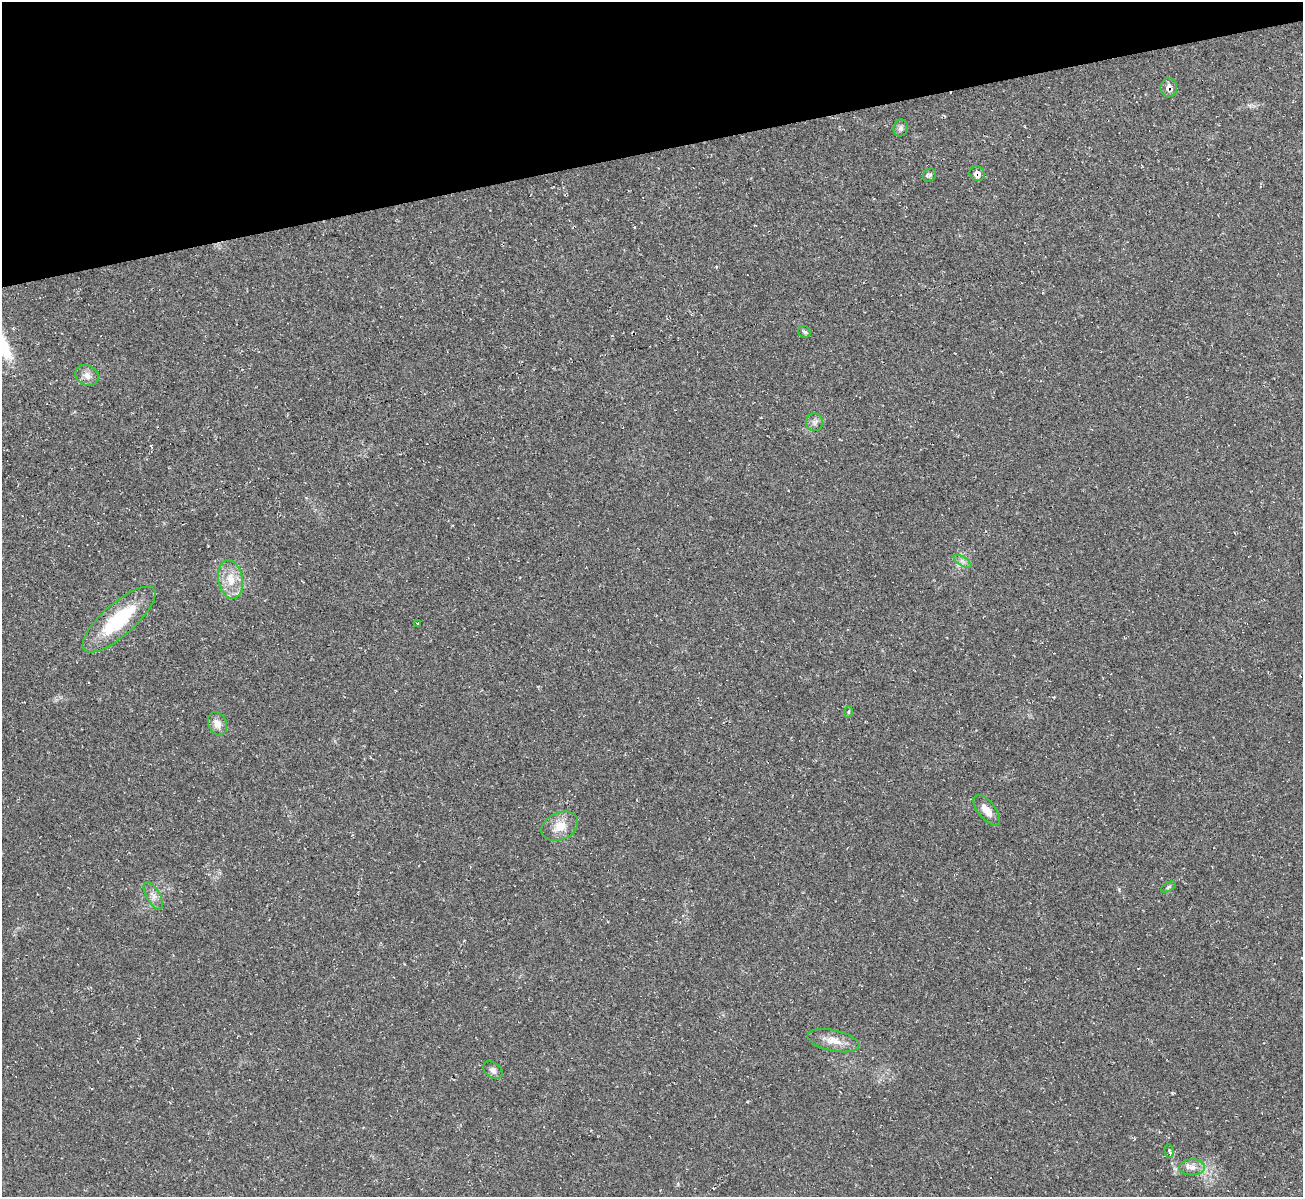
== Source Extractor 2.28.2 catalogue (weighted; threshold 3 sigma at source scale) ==
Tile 3 of 4 x 4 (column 3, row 1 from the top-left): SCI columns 2602-3902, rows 3726-4920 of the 5202 x 5184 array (HDU 1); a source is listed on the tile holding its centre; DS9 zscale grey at full resolution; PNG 1305 x 1199 px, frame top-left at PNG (2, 2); each listed source drawn as its Kron ellipse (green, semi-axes under 4 px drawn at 4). Shown black and unused: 13% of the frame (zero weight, under 2 of 3 exposures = <1% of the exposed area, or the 3 px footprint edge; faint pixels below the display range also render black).
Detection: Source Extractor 2.28.2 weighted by HDU 2 'WHT'; one run over the whole footprint, this tile lists its part. Background 0.0513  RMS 0.0069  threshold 0.031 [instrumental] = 3 sigma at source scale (4.5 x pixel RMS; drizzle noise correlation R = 1.50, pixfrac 1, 0.05/0.05 arcsec/px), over >= 5 px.
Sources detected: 25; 4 cosmic-ray / hot-pixel residue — neither listed nor drawn; the other 21 listed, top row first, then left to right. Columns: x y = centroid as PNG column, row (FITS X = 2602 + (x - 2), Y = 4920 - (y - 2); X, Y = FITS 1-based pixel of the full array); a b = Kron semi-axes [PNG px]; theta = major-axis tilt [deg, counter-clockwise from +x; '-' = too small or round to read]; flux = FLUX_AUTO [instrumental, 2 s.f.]
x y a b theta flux
1169 88 9 8 - 4.8
901 128 8 7 - 2.1
977 174 8 7 - 3.6
929 175 7 6 - 1.6
804 332 6 5 - 1.4
87 375 12 10 -26 4.7
814 422 9 8 - 2.7
963 561 10 4 -31 2.1
231 580 19 12 -80 12
119 620 46 16 41 47
418 623 3 3 - 0.65
848 712 6 4 88 0.94
217 724 12 9 -66 5.5
987 810 18 8 -51 6.9
560 826 19 13 25 11
1168 887 8 4 28 1.2
153 896 15 6 -60 3.9
833 1041 26 10 -12 9
493 1070 11 7 -35 2.6
1169 1151 7 4 -78 1.5
1192 1167 13 8 3 4.6
Overlapping masked pixels (flux is a lower limit): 2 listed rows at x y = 1169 88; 977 174